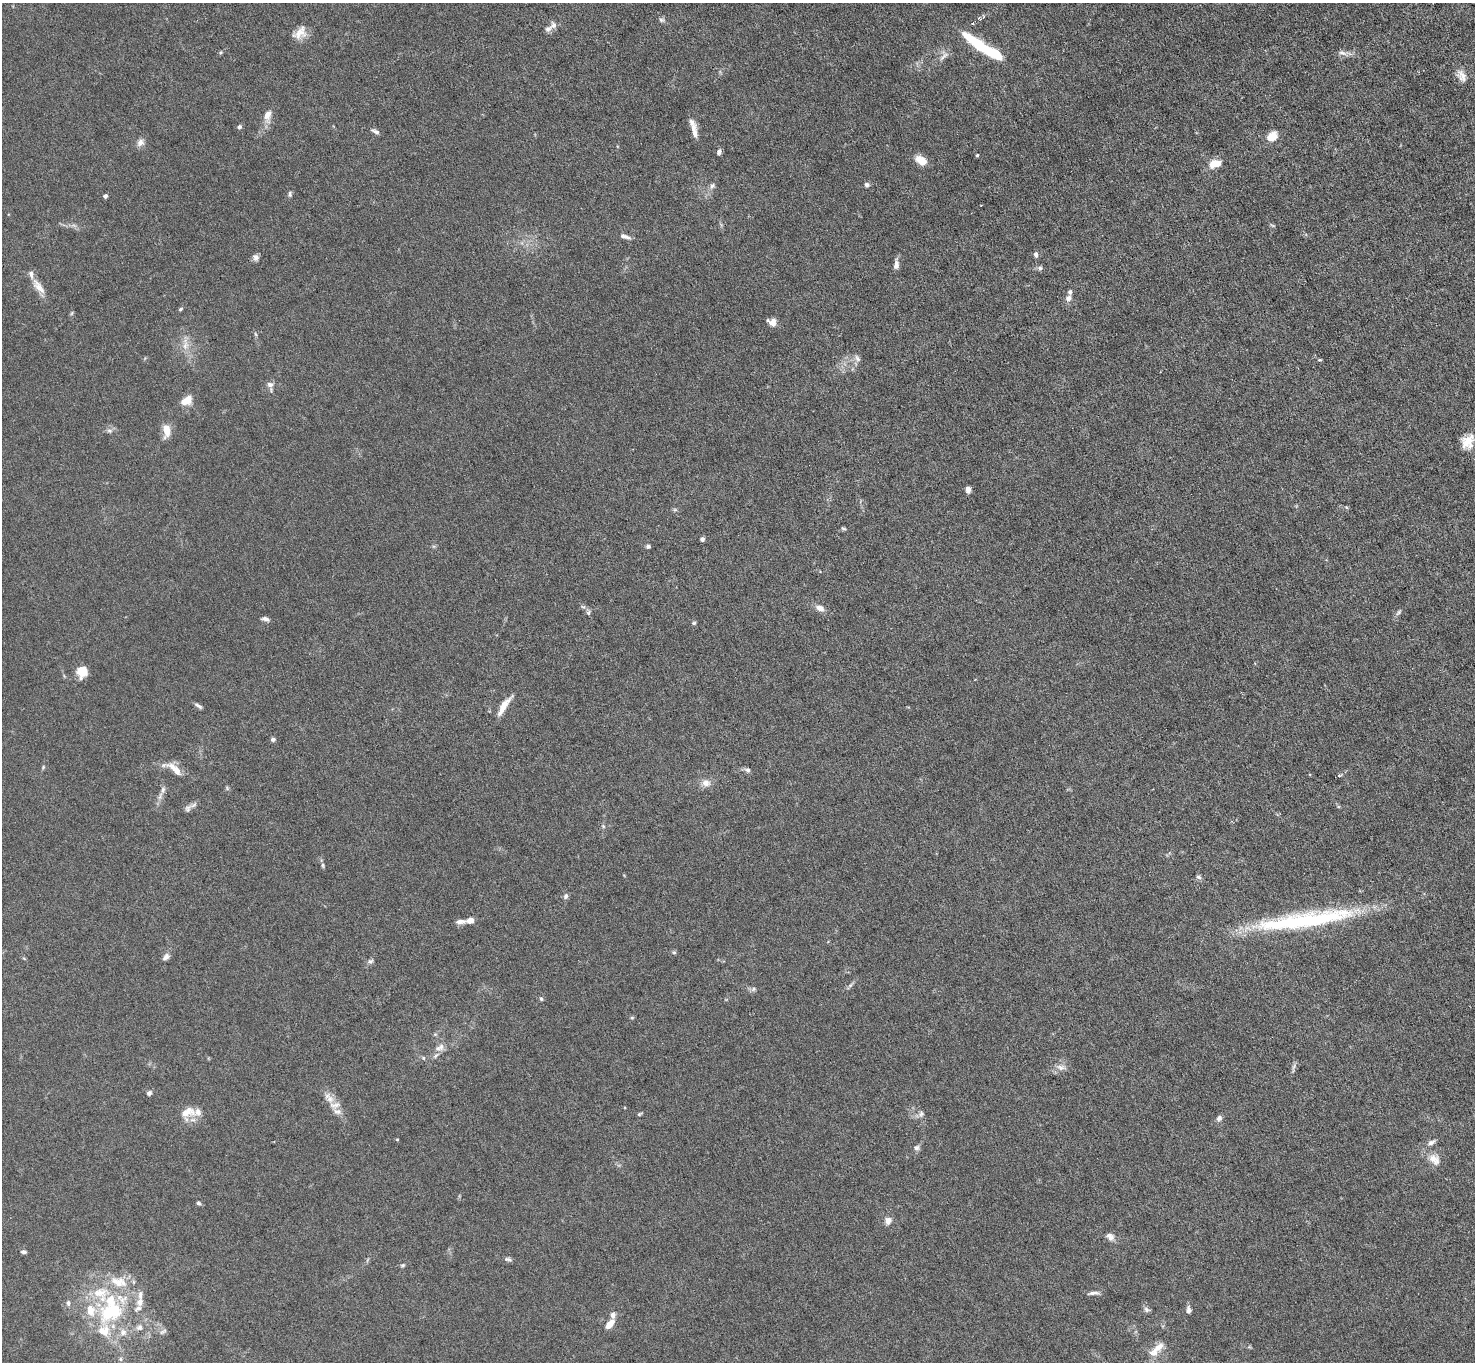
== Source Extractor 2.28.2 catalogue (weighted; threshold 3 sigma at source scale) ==
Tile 10 of 4 x 4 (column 2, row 3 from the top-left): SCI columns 1475-2947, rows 1515-2874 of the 5894 x 5888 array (HDU 1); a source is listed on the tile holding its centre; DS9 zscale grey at full resolution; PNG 1477 x 1364 px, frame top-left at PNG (2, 3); no overlay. Nothing masked; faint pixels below the display range render black.
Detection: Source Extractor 2.28.2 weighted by HDU 2 'WHT'; one run over the whole footprint, this tile lists its part. Background 0.0261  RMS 0.0022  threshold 0.00888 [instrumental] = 3 sigma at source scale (4.09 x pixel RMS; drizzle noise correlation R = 1.36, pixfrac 0.8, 0.05/0.05 arcsec/px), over >= 5 px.
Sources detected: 132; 1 too faint to see at this stretch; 1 inside a brighter object's white glare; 2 cosmic-ray / hot-pixel residue — not listed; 18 inside a brighter listed object's ellipse — not listed separately; the other 110 listed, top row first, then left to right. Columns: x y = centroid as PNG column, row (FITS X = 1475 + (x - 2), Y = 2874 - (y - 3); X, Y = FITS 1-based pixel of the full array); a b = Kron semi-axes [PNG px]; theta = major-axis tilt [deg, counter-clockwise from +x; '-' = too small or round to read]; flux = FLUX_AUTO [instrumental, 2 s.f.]
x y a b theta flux
662 20 8 5 -15 0.48
548 29 13 7 39 0.92
300 33 19 12 42 2.2
986 49 48 10 -31 12
220 52 6 4 46 0.27
1344 53 21 6 -9 1.1
944 56 18 5 41 1
1462 76 16 11 -61 1.7
268 115 17 9 81 2
239 127 6 5 - 0.46
375 131 10 5 -21 0.62
694 132 19 7 -84 1.6
1272 136 12 10 39 2.8
140 142 11 9 48 1.1
719 152 7 5 65 0.62
977 155 3 3 - 0.26
921 160 15 9 -32 2.2
1215 163 13 8 15 3.2
867 185 7 6 - 0.52
712 186 8 7 - 0.65
290 194 7 5 88 0.44
105 196 4 4 - 0.74
981 205 2 2 - 0.14
625 236 14 5 -16 0.88
1036 254 7 5 -76 0.58
256 258 9 8 - 0.76
896 265 11 6 87 1.1
1040 268 7 7 - 0.53
38 286 25 9 -51 2.3
1068 298 9 7 67 0.9
180 309 6 4 30 0.31
72 313 6 4 71 0.27
772 322 10 8 -30 1.4
255 334 6 3 -70 0.27
185 345 19 8 -90 2
857 358 11 6 -60 0.76
1320 360 5 4 - 0.24
270 384 9 7 -16 0.84
188 400 15 9 82 1.8
166 430 15 8 -87 2.6
110 431 8 5 -7 0.57
1468 441 17 14 65 3
968 489 6 5 - 1.3
1346 507 5 4 - 0.24
675 510 6 4 -19 0.3
843 528 7 4 -13 0.3
702 539 4 4 - 0.78
648 546 5 4 - 0.43
583 607 6 4 -2 0.36
820 608 10 7 -25 1.5
1398 612 9 4 54 0.47
588 613 8 5 72 0.41
265 619 9 5 -17 0.76
694 623 6 5 - 0.3
82 672 12 11 - 3.1
198 706 12 4 -32 0.56
504 706 27 7 57 2.5
273 739 5 5 - 0.49
43 767 7 3 55 0.26
175 769 25 8 -41 2.5
748 770 7 6 - 0.59
706 783 12 10 -5 1.5
163 790 11 6 79 0.84
188 808 11 8 67 0.84
603 826 7 4 -46 0.32
323 865 6 4 -82 0.36
1198 877 7 6 - 0.52
566 896 8 6 73 0.55
470 920 10 7 17 1.1
460 921 12 6 7 0.98
1306 921 124 18 9 29
674 952 6 5 - 0.33
166 957 9 7 42 0.85
370 961 8 6 11 0.51
753 989 7 5 25 0.48
541 999 6 5 - 0.38
632 1018 6 4 0 0.24
440 1048 15 9 29 1.6
423 1058 6 5 - 0.31
1294 1066 8 4 60 0.52
1061 1067 12 7 -17 1.1
149 1093 6 5 - 0.61
330 1099 11 10 - 1.6
337 1111 12 8 -6 1
187 1112 21 12 12 3.1
639 1114 6 4 36 0.27
921 1114 9 6 79 0.58
1219 1118 7 7 - 0.64
397 1139 4 3 - 0.17
1431 1142 11 6 27 0.83
916 1148 8 7 - 0.6
1434 1159 18 13 -43 2.5
198 1203 6 5 - 0.37
888 1221 9 8 - 1.3
1110 1237 11 9 -50 1.1
24 1252 7 4 -1 0.44
508 1259 10 5 -7 0.52
403 1265 7 4 26 0.32
119 1282 29 14 -16 5.5
1093 1293 15 4 6 0.76
68 1303 7 5 -81 0.56
1147 1309 8 6 -29 0.54
1188 1310 8 6 -86 0.75
111 1311 38 26 29 17
613 1315 9 6 90 0.87
610 1324 10 6 48 2.4
139 1327 9 9 - 1
163 1331 12 4 32 0.53
1159 1347 20 9 45 2.2
121 1359 6 5 - 0.41